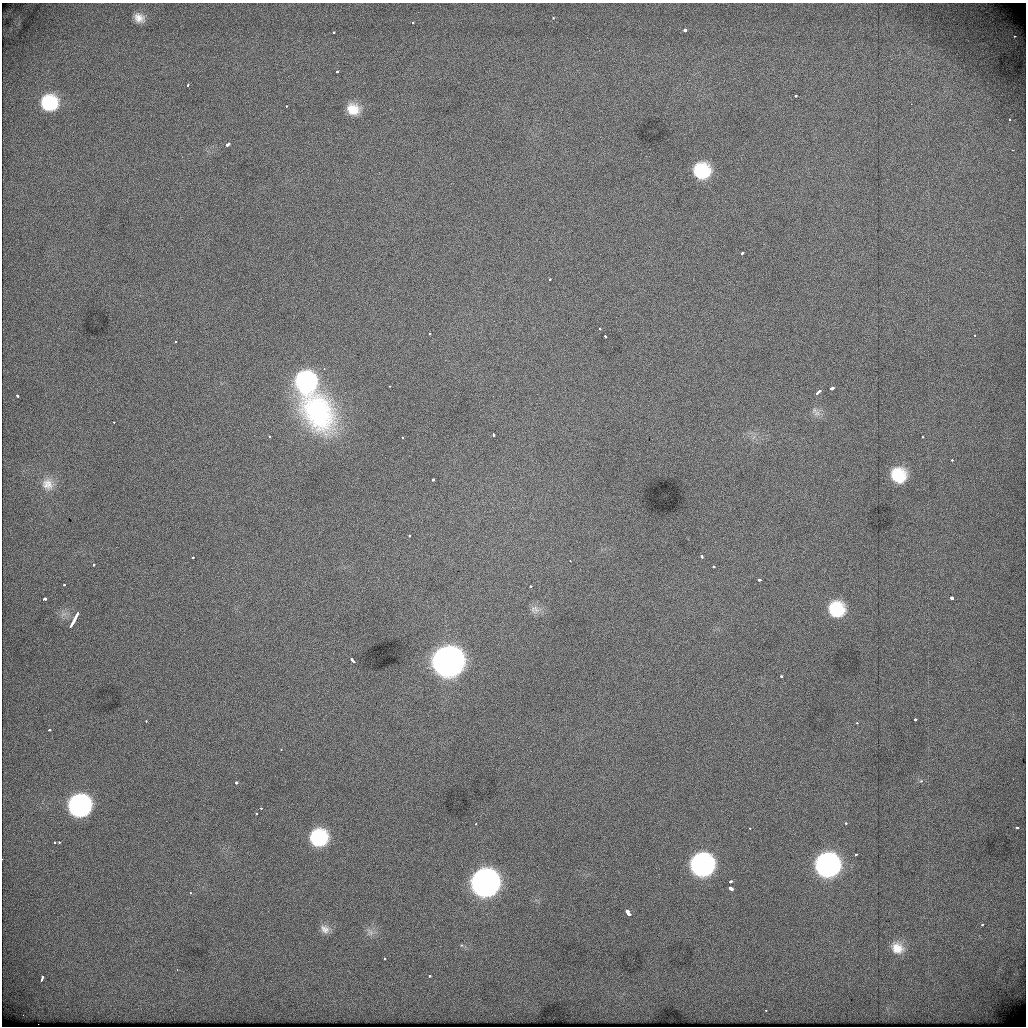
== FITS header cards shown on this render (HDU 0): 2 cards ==
NAXIS1  =                 1024          /
NAXIS2  =                 1024          /

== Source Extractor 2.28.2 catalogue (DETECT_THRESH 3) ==
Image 1024 x 1024 px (HDU 0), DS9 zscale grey, 1 PNG px = 1 image px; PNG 1028 x 1028 px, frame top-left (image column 1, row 1024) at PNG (2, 3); no overlay
Background 470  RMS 2.8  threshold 8.3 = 3 sigma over >= 5 px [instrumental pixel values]
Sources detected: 93; all 93 listed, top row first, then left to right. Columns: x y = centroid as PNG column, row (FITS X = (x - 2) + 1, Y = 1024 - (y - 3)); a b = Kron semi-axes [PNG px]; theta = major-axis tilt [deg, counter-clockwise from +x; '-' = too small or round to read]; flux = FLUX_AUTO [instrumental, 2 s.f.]
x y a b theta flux
139 18 8 6 -28 1300
553 18 3 3 - 320
413 23 3 2 - 230
685 30 3 3 - 2200
333 32 3 3 - 370
1015 36 3 3 - 290
337 72 3 3 - 430
188 85 3 2 - 250
796 96 3 3 - 350
49 103 17 16 - 12000
286 106 3 2 - 280
353 109 14 13 - 3400
1009 120 3 3 - 390
228 144 5 3 - 2500
1012 150 2 2 - 1300
701 171 13 12 - 9900
742 253 3 3 - 650
550 279 3 3 - 410
599 328 3 3 - 380
429 334 3 2 - 320
975 335 2 2 - 140
605 337 3 3 - 450
175 342 3 2 - 180
324 369 3 3 - 180
306 382 19 18 - 31000
390 386 3 2 - 150
832 388 4 3 - 3600
818 392 6 3 42 1400
17 395 3 3 - 520
318 412 50 36 -57 31000
817 413 9 7 23 860
114 422 3 2 - 220
493 434 3 3 - 530
269 437 3 3 - 330
403 437 3 2 - 200
922 437 3 2 - 280
952 460 3 3 - 450
898 475 16 15 - 7800
433 480 3 3 - 980
48 484 19 18 - 3400
409 535 3 3 - 400
193 557 3 3 - 450
702 557 3 3 - 1100
570 561 3 2 - 180
94 565 3 3 - 490
713 567 3 3 - 760
759 580 3 3 - 930
64 585 3 2 - 510
530 586 3 3 - 910
952 598 3 3 - 2200
45 599 4 3 - 1100
535 609 14 12 -28 1500
836 609 15 14 - 8600
74 621 15 3 61 4700
353 661 5 3 - 1700
447 662 17 16 - 260000
781 676 3 3 - 510
915 719 3 3 - 850
146 721 3 3 - 290
857 723 3 3 - 210
49 730 3 2 - 400
281 749 3 3 - 180
921 781 4 4 - 310
236 783 3 3 - 1300
79 806 15 15 - 50000
261 808 3 3 - 360
256 813 3 2 - 670
846 823 3 2 - 310
476 824 2 2 - 140
750 828 3 2 - 170
1017 828 3 2 - 230
318 838 14 13 - 13000
54 842 3 2 - 360
59 842 3 3 - 420
856 855 3 2 - 280
702 865 15 15 - 59000
827 865 15 15 - 73000
731 881 3 3 - 1800
485 883 16 16 - 150000
731 889 4 3 - 3000
190 893 3 3 - 250
627 912 6 3 -58 5500
982 924 3 3 - 450
325 929 13 9 -39 1100
370 932 12 7 -39 900
461 945 4 4 - 300
897 948 17 14 -29 3000
384 958 3 3 - 430
177 969 3 2 - 240
429 976 3 3 - 420
41 979 6 3 71 1800
766 1010 2 2 - 150
38 1024 2 2 - 230